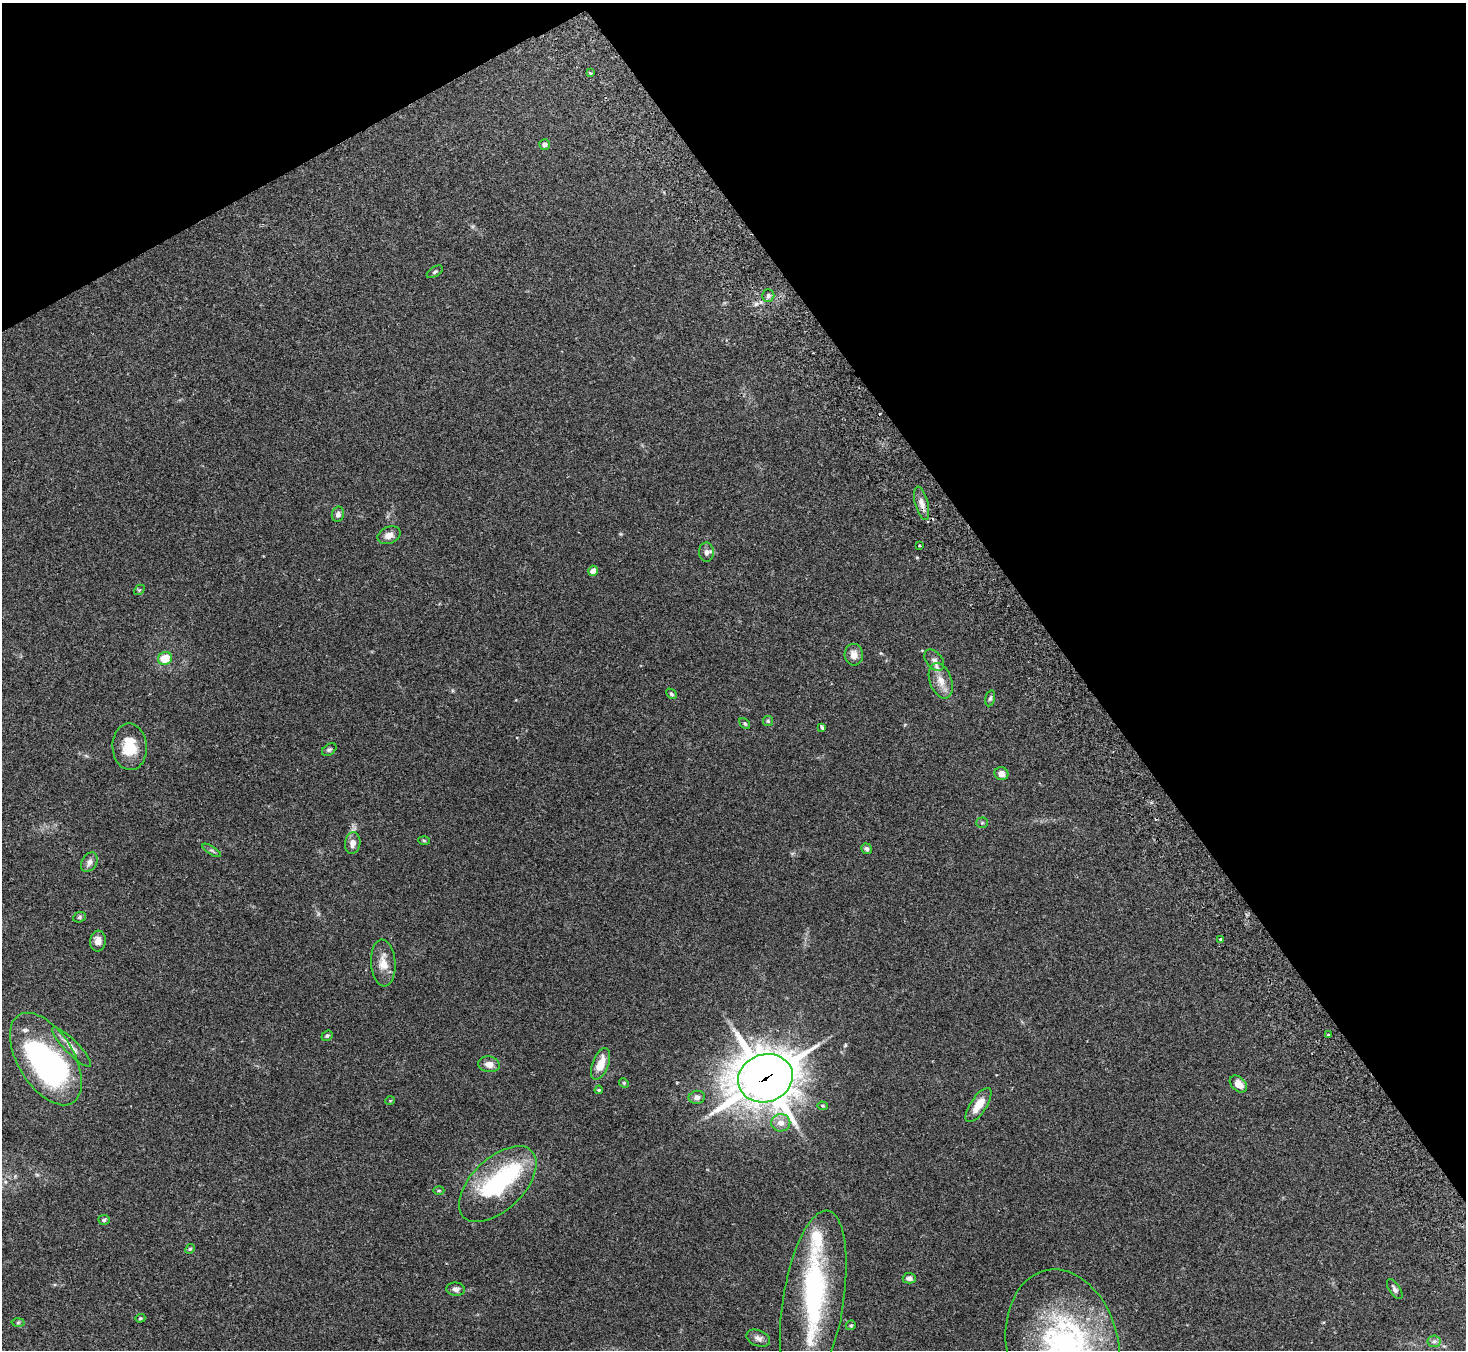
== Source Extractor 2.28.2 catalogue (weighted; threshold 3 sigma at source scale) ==
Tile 3 of 4 x 4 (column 3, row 1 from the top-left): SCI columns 2978-4441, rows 4239-5586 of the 5957 x 5919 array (HDU 1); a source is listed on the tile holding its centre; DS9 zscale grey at full resolution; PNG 1468 x 1352 px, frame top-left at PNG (2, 3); each listed source drawn as its Kron ellipse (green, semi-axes under 4 px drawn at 4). Shown black and unused: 32% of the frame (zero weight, under 2 of 3 exposures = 3% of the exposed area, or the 3 px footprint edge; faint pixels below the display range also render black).
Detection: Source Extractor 2.28.2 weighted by HDU 2 'WHT'; one run over the whole footprint, this tile lists its part. Background 0.303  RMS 0.0093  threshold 0.0418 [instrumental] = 3 sigma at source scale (4.5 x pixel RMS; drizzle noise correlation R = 1.50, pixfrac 1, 0.05/0.05 arcsec/px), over >= 5 px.
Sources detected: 70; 2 inside a brighter object's white glare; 2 cosmic-ray / hot-pixel residue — neither listed nor drawn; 4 inside a brighter listed object's ellipse — not listed separately; the other 62 listed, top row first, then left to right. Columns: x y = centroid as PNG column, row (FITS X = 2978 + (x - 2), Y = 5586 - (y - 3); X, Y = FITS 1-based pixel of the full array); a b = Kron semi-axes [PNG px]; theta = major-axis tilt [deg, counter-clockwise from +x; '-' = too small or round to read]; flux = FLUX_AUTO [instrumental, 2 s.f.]
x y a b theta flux
590 73 3 3 - 1.2
545 144 5 5 - 2.9
435 272 9 5 32 1.6
768 296 6 6 - 2.3
922 503 17 6 -75 5.3
338 514 8 6 76 2.9
389 535 12 8 23 5.6
919 545 3 2 - 0.95
706 552 9 7 -87 3.6
593 571 5 5 - 5.9
139 590 6 4 43 1
854 655 11 9 -85 6.2
165 658 7 6 - 17
934 660 12 8 -51 4.3
941 681 18 11 -70 11
671 694 6 3 -44 1.3
990 698 8 4 77 1.7
768 721 5 5 - 1.1
745 723 6 4 -49 1.2
822 727 4 3 - 2.4
130 747 23 17 -86 23
329 750 8 5 37 1.7
1001 774 7 6 - 4.7
982 823 5 5 - 1.3
424 840 6 4 -2 0.97
353 843 11 7 81 5.4
866 849 5 5 - 2.3
212 850 10 4 -32 1.7
89 862 10 7 58 4
79 917 6 5 - 1.3
1220 939 3 3 - 0.92
98 941 10 8 85 6.1
383 963 23 12 -86 12
1328 1035 3 3 - 2.6
327 1036 6 5 - 1.6
72 1047 27 7 -46 7.2
46 1059 51 28 -58 220
489 1064 11 7 -9 6.5
601 1064 17 8 68 13
765 1078 28 23 19 2600
624 1083 5 4 - 0.99
1238 1084 10 7 -44 7.8
599 1090 4 3 - 0.95
697 1097 8 6 11 3.1
390 1101 5 3 - 0.69
979 1105 20 8 56 13
822 1106 5 4 - 1.2
781 1123 9 8 - 6.7
498 1184 47 26 44 88
439 1191 5 3 - 0.92
104 1220 6 5 - 1.7
190 1249 5 4 - 1
909 1278 6 5 - 3.2
456 1289 9 6 -5 3.1
1395 1289 11 5 -57 2.9
813 1302 92 30 81 120
140 1318 5 4 - 1
18 1323 6 4 2 1.2
851 1325 5 4 - 1.4
758 1338 12 8 -23 4.1
1434 1341 6 6 - 2.4
1063 1348 79 56 -78 200
Overlapping masked pixels (flux is a lower limit): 1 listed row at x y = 765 1078
Isophote crosses this tile's border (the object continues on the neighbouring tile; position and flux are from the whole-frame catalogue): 1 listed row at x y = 1063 1348